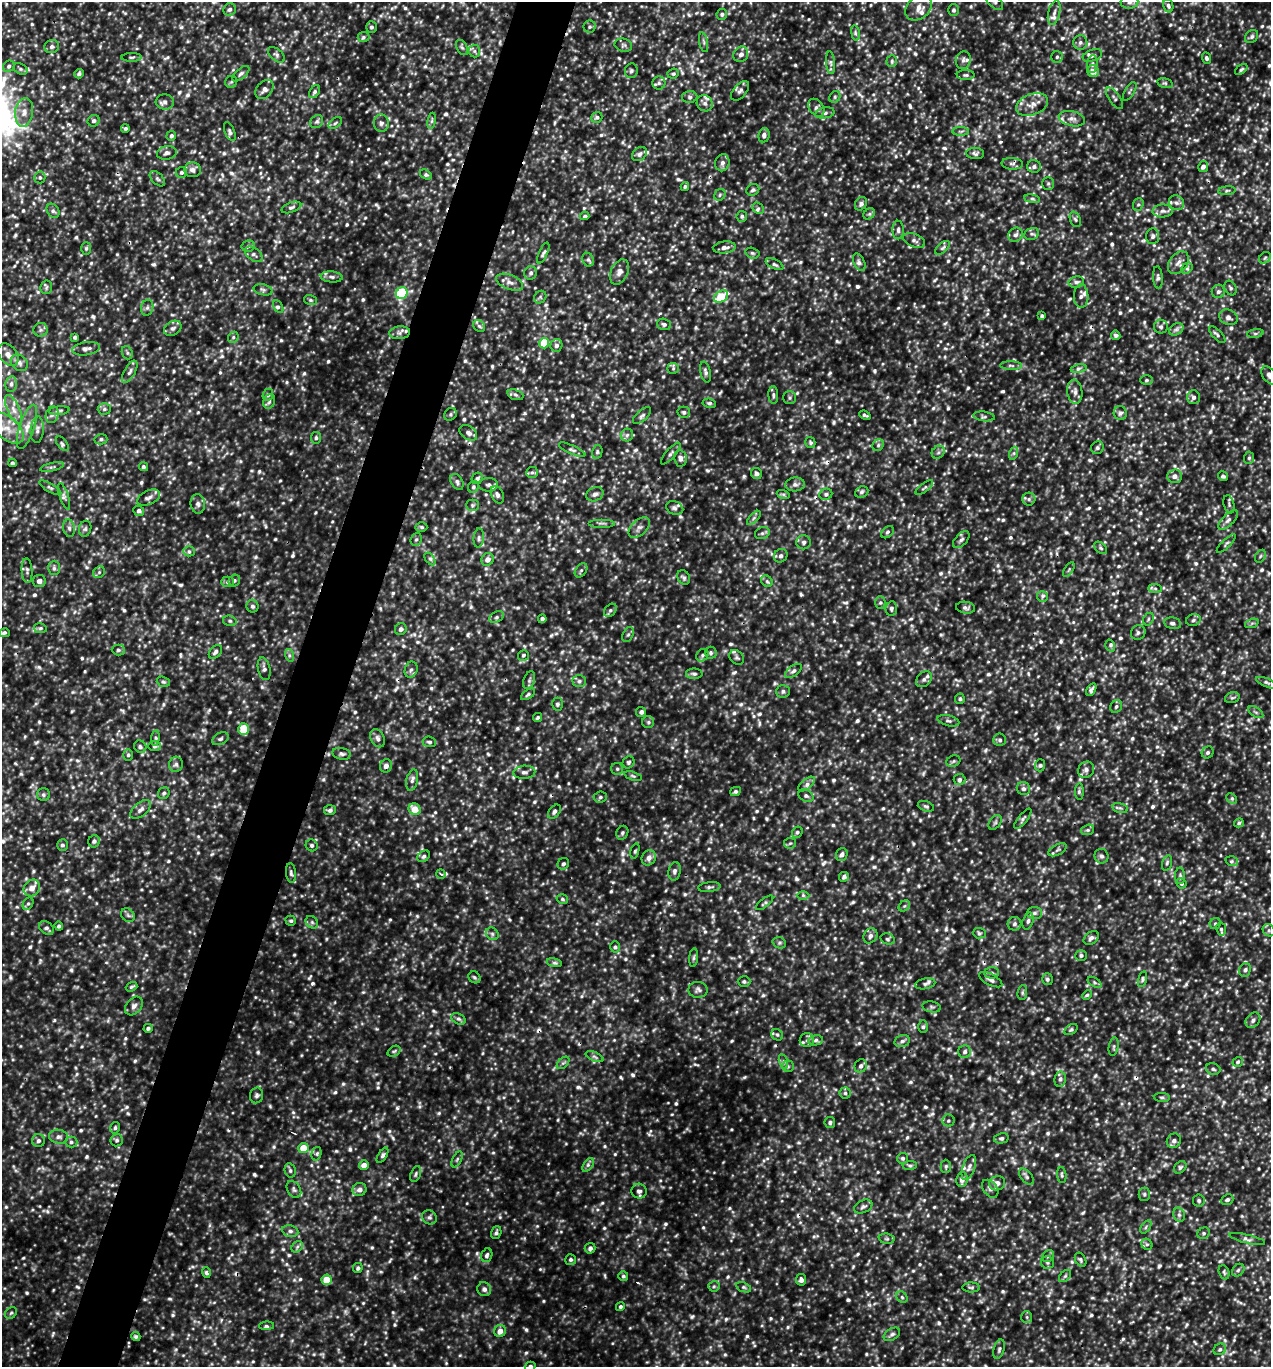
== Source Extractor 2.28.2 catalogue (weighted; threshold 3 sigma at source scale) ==
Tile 7 of 4 x 4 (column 3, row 2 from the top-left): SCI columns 2672-3940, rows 2734-4098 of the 5501 x 5491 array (HDU 1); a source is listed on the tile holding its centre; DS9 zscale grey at full resolution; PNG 1273 x 1369 px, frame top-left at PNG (2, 2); each listed source drawn as its Kron ellipse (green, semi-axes under 4 px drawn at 4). Shown black and unused: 5% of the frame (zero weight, under 3 of 5 exposures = <1% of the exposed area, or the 3 px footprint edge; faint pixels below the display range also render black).
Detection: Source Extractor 2.28.2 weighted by HDU 2 'WHT'; one run over the whole footprint, this tile lists its part. Background 0.207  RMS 0.047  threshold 0.21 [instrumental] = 3 sigma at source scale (4.5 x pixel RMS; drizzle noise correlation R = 1.50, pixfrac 1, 0.05/0.05 arcsec/px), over >= 5 px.
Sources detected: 1329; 8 too faint to see at this stretch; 10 cosmic-ray / hot-pixel residue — neither listed nor drawn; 15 inside a brighter listed object's ellipse — not listed separately; of the other 1296, all 500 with FLUX_AUTO >= 8.49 (the completeness limit of this list) listed and drawn (796 fainter detections not listed), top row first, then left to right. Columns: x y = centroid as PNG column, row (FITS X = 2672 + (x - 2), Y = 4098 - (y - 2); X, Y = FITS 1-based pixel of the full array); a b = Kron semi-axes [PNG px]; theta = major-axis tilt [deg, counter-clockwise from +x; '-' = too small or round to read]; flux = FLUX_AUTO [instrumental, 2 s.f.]
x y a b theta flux
995 2 10 5 -43 14
1129 2 9 6 3 18
1168 6 7 5 -75 10
918 8 15 11 41 41
230 9 6 6 - 14
953 10 6 5 - 8.8
1054 13 12 6 77 23
722 14 5 5 - 11
371 27 6 5 - 11
590 27 6 6 - 10
855 33 8 4 -81 9.5
363 37 6 5 - 9.3
1252 37 7 6 - 11
704 42 10 4 -79 9.6
1080 42 7 7 - 15
623 45 9 6 -13 12
52 47 7 6 - 14
462 47 8 5 -61 9.8
474 51 6 6 - 9.8
741 54 8 7 - 20
276 55 10 5 -41 12
1092 55 10 5 20 16
132 57 10 3 1 8.8
1057 57 6 5 - 8.9
1207 58 6 4 -66 11
963 60 9 7 74 17
892 61 6 5 - 9.1
831 63 11 4 -85 14
1092 64 9 5 85 11
9 66 6 5 - 11
20 69 7 5 -27 11
1241 69 7 4 38 9
631 71 7 6 - 12
1093 71 6 5 - 46
79 74 5 4 - 11
241 74 10 5 41 13
673 74 6 5 - 9
966 75 9 5 0 9.4
231 82 6 6 - 8.9
659 83 6 6 - 12
1165 83 8 5 -14 8.8
264 89 11 7 49 23
740 91 11 6 49 16
1130 91 10 4 59 9.9
314 92 7 4 58 10
690 97 8 6 0 11
835 97 6 5 - 8.8
1114 98 12 5 -54 14
165 102 9 7 -5 18
705 103 8 7 - 22
1032 104 16 10 21 44
816 108 10 7 -54 18
24 112 14 9 83 42
825 113 10 5 11 16
597 117 6 5 - 9.2
1072 119 13 7 -12 26
94 121 6 5 - 13
432 121 8 4 81 8.6
317 122 7 6 - 12
335 123 7 4 36 8.8
381 123 8 7 - 16
125 128 4 4 - 9.6
961 131 8 4 1 9.4
230 132 10 5 -67 12
764 135 7 5 83 18
171 136 5 4 - 13
167 153 10 6 9 16
975 153 9 5 -4 13
639 154 8 6 40 16
722 163 8 7 - 20
1012 164 10 5 -3 14
1203 166 5 5 - 23
1034 167 7 6 - 14
193 170 8 7 - 22
181 172 6 5 - 12
426 174 6 4 -36 9.1
40 177 6 5 - 9.3
157 179 9 5 -45 11
1048 183 6 5 - 9.1
685 186 4 4 - 8.6
753 190 7 5 32 12
1227 191 8 4 5 8.6
720 195 6 5 - 8.6
1032 199 8 4 -8 9.9
1177 203 8 7 - 17
861 204 7 5 58 14
1138 204 6 5 - 8.9
291 207 10 5 20 12
758 208 6 5 - 11
53 211 7 6 - 12
1163 211 10 6 1 20
869 214 6 5 - 8.7
585 216 4 4 - 9.5
742 216 5 5 - 9.4
1075 219 8 5 -69 9.9
898 230 9 5 -90 14
1032 234 7 5 17 12
1016 235 8 6 41 17
1153 236 8 6 84 15
914 241 11 6 -24 17
248 246 6 5 - 11
724 247 11 6 6 24
86 248 6 5 - 9
943 248 9 4 43 10
543 253 11 4 66 11
752 253 7 5 -16 8.6
254 254 10 6 -37 17
1265 258 6 5 - 8.7
588 260 7 5 -66 11
859 262 9 5 -66 15
1178 263 13 9 52 28
775 264 9 4 -25 11
1187 268 6 5 - 10
619 272 13 8 65 29
531 273 7 6 - 12
332 277 11 5 -5 15
1158 277 11 5 -85 13
510 282 14 7 -22 28
1076 282 8 5 13 14
46 287 7 6 - 9.8
1231 288 8 5 -61 11
263 290 9 5 -14 12
1218 292 6 6 - 13
402 293 6 5 - 390
721 296 8 5 35 140
1081 296 11 7 -89 19
540 297 7 5 48 9.2
310 300 6 5 - 9
278 306 7 3 -61 10
147 308 8 6 74 13
1042 316 4 3 - 12
1228 317 9 7 -26 19
664 324 7 5 -17 11
479 326 6 5 - 9.8
1161 327 7 7 - 13
173 328 9 7 32 17
1176 329 8 5 31 14
41 330 7 7 - 14
400 333 10 6 5 19
1255 333 8 4 8 9.6
1116 335 5 4 - 11
1217 335 10 4 -46 12
75 337 4 3 - 11
233 337 6 5 - 8.5
544 343 5 5 - 150
556 345 6 6 - 15
86 349 14 6 8 23
127 353 7 5 -70 9.2
8 355 13 8 -50 35
19 363 9 7 -42 19
1011 365 11 4 -1 11
673 368 5 5 - 9.3
1079 369 8 4 10 11
130 372 12 5 60 16
705 372 10 5 -78 14
1270 375 10 6 -51 22
1147 380 6 5 - 9.7
11 384 8 5 80 16
1075 392 12 7 -82 23
268 395 6 5 - 11
515 395 8 5 -20 11
773 395 9 5 -86 11
1193 397 7 6 - 16
790 398 6 6 - 9.5
269 401 7 5 71 13
709 403 7 4 -8 9.9
104 409 6 5 - 10
13 410 16 6 -65 37
59 411 10 4 5 10
684 412 6 6 - 11
1120 413 7 6 - 15
450 414 7 5 48 8.9
52 415 8 6 71 17
865 415 6 3 -23 9.5
642 416 11 5 41 13
984 416 11 4 -7 12
27 427 23 7 72 50
7 428 20 11 -42 80
37 430 13 6 85 21
468 433 10 6 -36 20
627 435 6 6 - 13
316 438 6 5 - 9.1
101 439 6 5 - 9.9
810 442 6 5 - 8.8
62 444 8 4 -50 11
878 445 6 5 - 9.8
1097 448 6 6 - 11
572 450 14 4 -24 13
597 452 7 5 77 9.7
938 452 7 6 - 12
1014 453 6 4 71 8.7
671 454 13 5 49 15
680 458 8 6 -81 20
1249 458 6 5 - 8.7
12 463 4 3 - 9.1
52 467 12 3 12 11
143 467 4 4 - 9.7
532 472 6 5 - 9.8
757 473 6 5 - 16
1175 476 7 7 - 24
1223 476 5 4 - 10
477 478 6 5 - 11
457 482 8 5 -58 14
795 484 9 7 3 18
488 485 10 7 -1 16
473 487 6 5 - 9
924 487 10 3 38 9.6
50 488 12 3 -30 9.3
862 492 7 5 22 11
595 494 9 6 28 18
783 494 7 4 -18 8.6
826 494 6 5 - 11
497 495 9 6 -63 17
64 496 14 4 -72 15
149 498 12 7 26 21
1029 499 6 6 - 11
198 504 10 7 -82 18
1229 504 9 5 -76 11
472 505 6 5 - 9.5
675 508 9 6 -22 13
139 511 5 5 - 14
754 518 9 3 46 9.5
1228 520 12 5 45 18
601 523 13 2 0 11
421 527 6 5 - 9.5
639 527 13 7 42 22
69 528 9 6 -80 16
85 529 8 6 74 11
887 532 7 5 41 11
762 533 7 6 - 12
479 538 9 5 85 13
416 539 7 5 66 9.3
961 540 10 5 46 13
804 542 7 7 - 13
1226 544 12 4 44 9.4
1101 548 7 5 -41 9.2
189 551 5 5 - 9.5
781 556 7 6 - 13
1260 556 7 5 60 8.8
430 559 7 4 -55 9.5
487 559 6 6 - 26
54 568 7 6 - 13
1069 569 8 4 59 8.9
581 570 8 5 53 9.7
27 571 12 5 -87 13
99 572 6 5 - 8.9
684 577 8 6 -62 11
39 581 6 6 - 20
234 581 6 5 - 9.5
767 581 6 5 - 8.6
227 582 6 5 - 9.2
1155 588 7 4 -1 10
1042 597 5 5 - 11
880 603 6 5 - 8.8
252 606 6 6 - 11
965 608 9 6 -7 14
891 609 7 5 80 12
610 610 7 5 49 12
496 617 8 5 28 12
542 619 4 4 - 13
1148 619 7 4 61 8.7
1193 620 7 5 19 11
230 621 7 5 -15 9.4
1173 623 8 5 -10 13
1252 623 7 4 19 8.6
40 628 6 5 - 8.5
401 629 6 5 - 16
4 633 6 4 14 9.5
1138 633 8 7 - 13
628 635 8 5 62 9.6
1110 645 6 4 -74 9.1
118 650 6 5 - 8.8
215 652 8 5 48 13
711 653 6 6 - 11
289 655 6 4 -72 9.7
523 655 5 5 - 8.8
702 655 7 5 52 9.8
737 657 8 6 -46 13
264 669 11 6 -78 17
411 670 8 6 71 15
793 671 10 5 37 14
694 674 8 5 0 12
924 679 9 6 44 17
529 680 9 5 70 11
579 681 7 5 2 12
163 682 7 5 -20 8.9
1266 683 11 4 -23 9.5
1091 690 7 4 59 12
783 691 7 6 - 13
528 694 8 4 35 8.5
1232 698 7 5 16 9.2
960 699 5 5 - 8.6
557 704 6 5 - 9
1116 707 7 5 59 11
641 712 5 5 - 13
1256 712 8 4 -33 9.9
538 717 5 4 - 8.9
948 721 11 5 -14 13
648 722 6 6 - 10
244 729 6 5 - 110
155 738 7 4 82 8.5
378 738 9 6 -64 17
220 739 9 5 28 12
1000 740 6 6 - 11
429 742 6 5 - 11
154 746 6 5 - 11
140 747 6 6 - 11
1208 752 6 5 - 10
342 754 9 6 -10 13
128 755 6 5 - 8.5
953 761 7 5 22 9.3
628 762 6 5 - 9.5
176 764 8 7 - 14
1040 765 6 5 - 9.3
386 766 6 6 - 21
617 769 6 6 - 9.9
1086 770 8 7 - 19
524 772 11 6 4 18
633 776 9 4 -18 8.7
412 780 11 5 77 17
959 780 6 5 - 15
807 784 10 5 39 16
1023 789 7 6 - 14
735 791 5 4 - 9.8
1079 791 8 4 -90 9.9
164 793 6 5 - 9.5
43 795 6 6 - 11
806 796 8 5 -28 11
600 797 6 5 - 9.5
1232 799 6 4 -45 8.6
926 806 8 5 -18 9.1
1120 808 8 5 -12 9.5
140 809 12 6 41 22
415 809 6 5 - 65
330 810 6 5 - 15
554 812 8 5 52 14
1023 819 12 4 52 12
995 822 8 5 54 9.9
1239 823 5 4 - 8.9
1088 830 6 5 - 8.7
797 832 6 5 - 9.4
622 833 7 5 66 10
94 841 6 5 - 13
790 843 6 5 - 8.5
62 845 5 5 - 11
312 845 6 5 - 10
1057 850 10 5 27 13
635 851 7 3 72 8.5
842 855 7 5 66 16
424 856 7 5 37 11
1102 856 7 7 - 14
649 858 8 6 58 26
1232 861 6 5 - 9.1
1167 863 8 5 75 9.3
563 864 6 5 - 9.4
674 871 9 6 79 16
291 873 9 5 -85 12
441 874 5 4 - 10
1180 876 8 5 -89 10
844 877 5 4 - 13
1181 883 5 5 - 9.1
709 887 11 5 6 13
32 888 9 7 50 37
803 895 6 4 -1 8.6
562 899 6 4 -17 9
765 903 10 4 38 8.8
28 904 7 5 61 9.4
904 906 6 5 - 8.8
1034 913 8 6 2 14
128 915 7 6 - 12
291 921 5 5 - 8.7
1028 921 8 5 74 14
312 922 7 5 -45 11
1014 924 7 6 - 15
1215 924 6 5 - 9
59 926 4 4 - 11
47 928 8 6 -38 14
1221 929 6 5 - 9
1269 930 6 5 - 10
979 933 6 5 - 9.7
492 934 7 5 -46 11
870 936 8 6 56 20
1091 938 8 5 36 17
888 939 7 5 -15 9.7
779 943 7 5 -19 9.9
615 947 5 5 - 8.6
1081 955 5 5 - 9.9
694 958 9 4 84 9.4
554 963 8 4 -9 10
1245 970 7 5 72 11
992 973 7 5 1 12
474 977 6 5 - 9.2
1047 979 6 5 - 11
1142 979 8 4 76 8.8
991 980 13 5 -27 18
744 981 6 5 - 9.7
1094 982 7 4 -32 9
925 984 10 5 10 13
132 987 6 4 20 9.8
698 990 9 8 - 18
1022 993 7 5 84 8.6
1087 995 5 4 - 8.5
134 1006 10 7 50 22
932 1007 9 5 -10 11
458 1019 8 5 -26 11
1253 1020 8 6 51 17
923 1027 6 5 - 9.1
148 1028 4 4 - 10
1071 1030 7 4 30 8.6
777 1035 6 5 - 9.5
807 1040 7 7 - 16
816 1040 7 5 9 11
902 1041 8 6 15 14
1114 1047 9 4 79 9.6
394 1051 7 5 32 8.8
965 1052 6 6 - 14
594 1057 9 4 -22 11
783 1062 8 4 -75 11
1238 1062 5 4 - 9.5
563 1063 7 4 44 9.7
788 1066 6 5 - 8.5
861 1066 7 6 - 15
1213 1069 7 5 -18 10
1060 1079 7 5 80 16
845 1093 5 5 - 9.2
257 1095 8 6 77 13
1162 1097 8 4 -4 8.9
948 1121 6 6 - 9.6
830 1122 5 5 - 10
115 1128 6 4 76 9.3
58 1137 9 7 -8 20
1001 1138 7 5 13 11
117 1140 6 6 - 11
38 1141 6 6 - 15
1174 1141 7 6 - 18
71 1142 6 5 - 11
303 1148 5 5 - 83
316 1154 7 4 75 9.7
383 1155 8 4 56 11
903 1158 5 5 - 9.9
457 1159 8 4 63 9.6
364 1165 5 5 - 35
588 1165 8 4 56 11
910 1165 7 4 3 8.8
946 1166 7 5 90 8.6
1180 1167 7 5 46 9.2
969 1168 13 6 70 21
290 1170 7 5 -75 11
416 1174 8 5 69 8.9
1062 1175 8 4 -85 8.5
1027 1177 10 5 -49 13
962 1179 7 6 - 23
997 1183 8 7 - 29
294 1189 9 6 -56 13
359 1189 7 6 - 22
990 1189 10 7 -52 17
639 1191 8 7 - 14
1144 1194 7 5 89 10
1199 1200 6 6 - 10
1227 1200 6 5 - 13
863 1207 9 6 25 15
1179 1215 7 5 -69 12
429 1217 7 6 - 13
1146 1227 7 4 54 8.7
290 1231 8 5 -10 14
496 1233 6 5 - 12
1204 1233 6 5 - 9
887 1239 8 5 -6 9.9
1247 1239 18 4 -13 17
1147 1244 6 5 - 8.5
297 1247 6 5 - 11
590 1248 5 5 - 14
487 1255 7 5 70 11
1048 1256 6 5 - 9.6
571 1260 5 5 - 10
1080 1260 7 5 -60 9.7
1047 1263 6 6 - 10
358 1268 5 5 - 11
1238 1270 7 5 46 10
1224 1272 7 5 -72 9.3
206 1273 5 4 - 14
623 1276 5 5 - 9.9
1065 1276 7 4 45 8.6
326 1280 5 5 - 100
801 1280 6 5 - 16
714 1286 6 5 - 8.9
744 1287 7 4 -21 10
971 1287 9 5 0 9.3
484 1289 7 6 - 20
902 1297 6 5 - 8.7
620 1307 5 4 - 9.8
11 1313 6 5 - 9.1
1027 1317 6 5 - 9.3
266 1326 7 4 1 11
500 1331 6 5 - 38
892 1334 9 5 32 13
136 1336 5 4 - 9.2
999 1349 10 5 75 11
1220 1349 6 5 - 11
530 1366 5 4 - 11
Isophote crosses this tile's border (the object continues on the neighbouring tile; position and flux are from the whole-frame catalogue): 4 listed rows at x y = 995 2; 1129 2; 1270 375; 530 1366
Unlisted compact peaks at least as high as the median listed source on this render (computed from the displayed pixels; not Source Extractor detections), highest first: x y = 397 1108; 1181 38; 81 1130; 336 1151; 492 366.